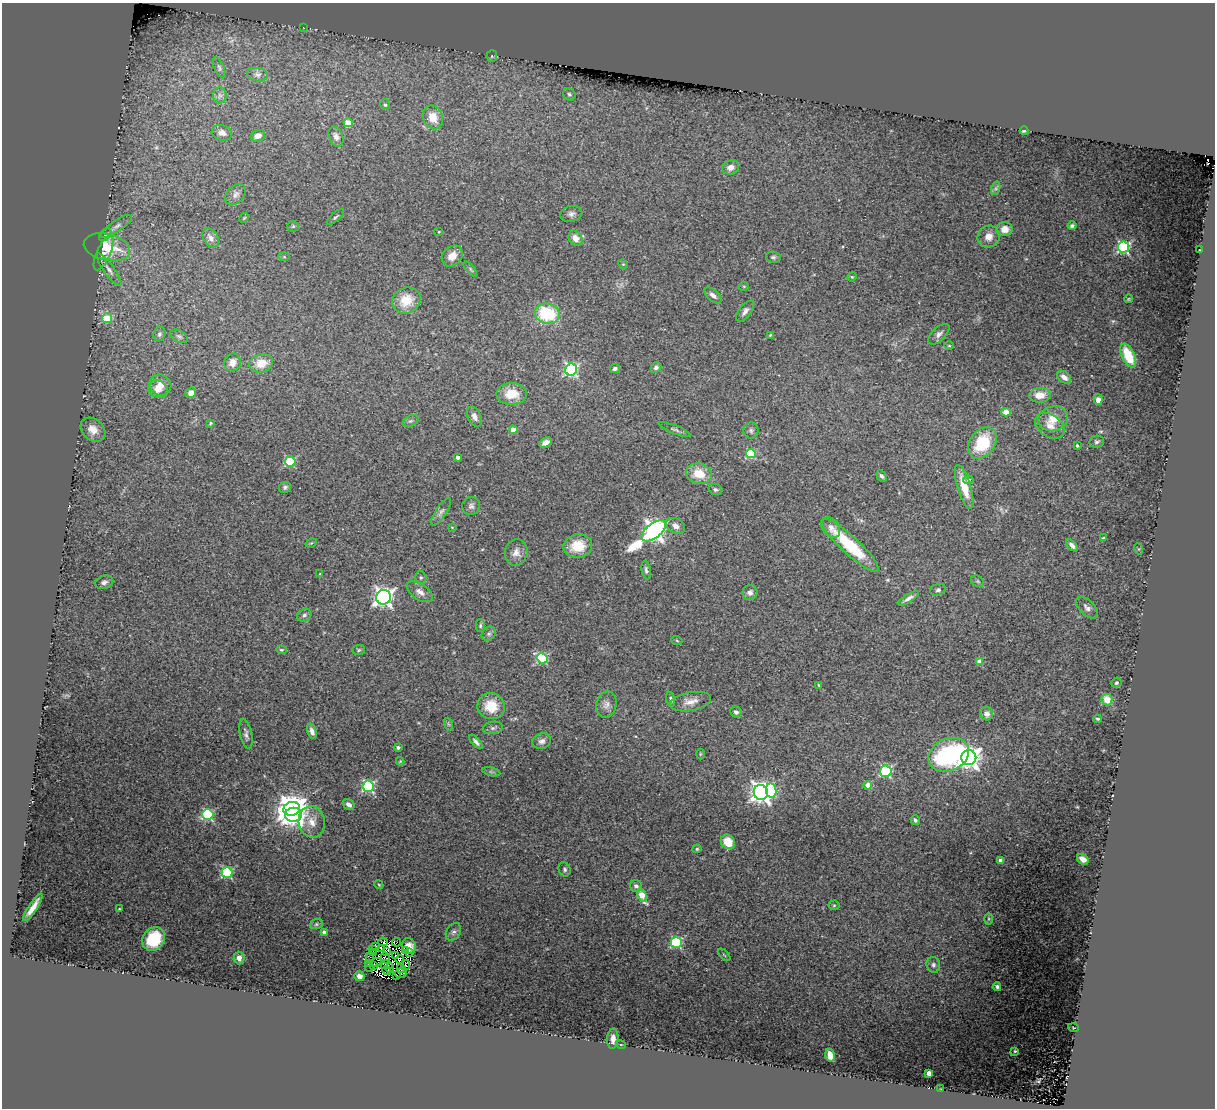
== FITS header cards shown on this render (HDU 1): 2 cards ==
NAXIS1  =                 1213
NAXIS2  =                 1106

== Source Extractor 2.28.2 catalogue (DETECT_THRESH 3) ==
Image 1213 x 1106 px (HDU 1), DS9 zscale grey, 1 PNG px = 1 image px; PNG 1217 x 1110 px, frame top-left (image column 1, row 1106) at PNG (2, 3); each listed source drawn as its Kron ellipse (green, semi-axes under 4 px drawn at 4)
Background 0.181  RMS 0.023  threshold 0.0686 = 3 sigma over >= 5 px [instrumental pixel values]
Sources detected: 221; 14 with non-positive FLUX_AUTO (blend fragments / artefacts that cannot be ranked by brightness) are neither listed nor drawn; the other 207 listed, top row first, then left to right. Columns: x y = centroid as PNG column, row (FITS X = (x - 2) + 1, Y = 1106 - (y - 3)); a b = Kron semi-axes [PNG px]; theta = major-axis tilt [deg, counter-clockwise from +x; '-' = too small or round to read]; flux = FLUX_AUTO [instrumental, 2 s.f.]
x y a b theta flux
303 27 3 2 - 28
492 56 6 5 - 2.6
219 68 11 4 -67 4
257 75 10 6 -11 5.7
569 94 6 5 - 3.1
220 95 8 7 - 5.1
385 105 5 5 - 2.7
433 117 12 9 -66 25
348 123 4 4 - 39
1024 131 4 3 - 3.4
222 133 10 7 -16 9.3
258 136 7 5 17 9.1
336 137 10 6 -67 6.6
731 167 9 7 15 10
996 188 7 4 72 3.1
235 194 12 8 46 7.8
571 214 11 8 13 6.3
335 217 11 3 42 2.6
244 218 5 4 - 1.5
116 226 18 5 34 7.3
293 226 5 5 - 2.1
1072 226 4 3 - 3.6
1005 229 8 7 - 16
439 232 3 2 - 1
105 235 7 5 49 3.4
989 237 11 10 - 15
211 238 10 7 -54 8.4
575 238 8 6 -55 11
107 247 23 13 -13 58
1123 247 5 5 - 220
1199 250 4 2 - 1.1
103 253 18 7 66 9.5
452 256 11 9 45 16
284 257 6 4 -1 2
773 257 7 5 -6 3.1
623 264 5 4 - 1.5
470 269 9 3 -50 2.4
109 270 19 5 -54 8
852 277 5 4 - 1.7
744 286 5 3 - 1.3
713 295 10 5 -41 7.7
1128 299 4 3 - 1.6
406 300 14 12 25 35
745 311 12 6 51 6.8
547 314 12 10 -13 98
107 318 5 4 - 56
159 334 7 6 - 3.5
939 334 13 6 44 7.2
770 335 4 3 - 1.5
179 336 9 6 -29 3.9
949 346 5 3 - 1.5
1128 356 13 6 -64 45
233 363 9 8 - 14
261 363 12 9 14 26
656 367 6 4 43 4.3
615 368 5 4 - 4.5
571 369 6 6 - 240
1064 377 8 5 -39 11
160 385 11 10 - 17
158 389 10 8 -15 14
191 393 5 5 - 9.9
512 394 15 11 0 33
1040 395 11 7 3 22
1098 400 5 4 - 10
1006 412 4 4 - 38
474 417 11 6 -64 7.6
1053 419 15 12 15 29
410 421 8 5 26 3.6
210 423 4 3 - 1.7
1050 426 16 11 -33 17
675 429 17 4 -21 4.4
93 430 14 10 -42 19
513 430 4 4 - 23
751 431 8 7 - 4.4
1097 442 7 6 - 3.5
545 443 7 4 31 7.6
982 443 17 12 54 78
1077 445 3 3 - 2.7
751 453 5 5 - 90
458 457 4 3 - 6.4
290 462 5 5 - 120
699 474 13 10 -13 35
881 476 6 4 -61 4.2
968 480 5 4 - 2.8
285 487 6 5 - 3.3
964 487 23 6 -73 32
715 490 7 5 -20 3.5
471 506 9 9 - 5.7
441 512 16 5 56 6.2
676 526 10 7 -29 7.5
452 527 4 3 - 1.4
831 528 11 8 -54 7.9
654 531 14 7 38 1100
1103 538 3 2 - 0.95
311 543 6 4 32 1.7
850 545 38 9 -43 98
1072 545 7 4 -45 5.7
578 546 14 12 11 41
1139 549 6 4 -71 1.3
516 552 13 11 82 12
646 570 9 4 -81 4.1
320 574 4 3 - 1.3
421 577 6 5 - 2.7
978 581 7 5 -36 2.4
104 582 9 6 17 6.1
938 590 8 5 20 3.6
420 592 15 7 -34 10
750 593 7 7 - 7.6
384 597 7 7 - 760
908 598 12 4 31 6.5
1087 608 14 7 -44 7.2
304 615 7 6 - 4.1
480 626 6 4 89 2.7
489 634 8 6 43 4.4
677 641 6 3 -20 1.6
281 650 5 4 - 2.1
359 650 6 5 - 2.6
542 658 5 5 - 150
980 662 4 4 - 28
1116 683 5 4 - 2.8
819 685 3 3 - 1.3
671 699 7 4 -77 2.9
1107 700 6 5 - 30
691 702 20 9 11 15
606 705 13 10 76 10
491 706 14 13 - 37
736 712 6 5 - 4.2
987 714 7 6 - 9.9
1098 719 4 3 - 2.2
448 724 7 4 -71 2.2
493 728 10 6 7 5
312 731 8 4 -70 7.7
246 734 15 6 -78 6.2
542 741 9 7 20 7.1
476 742 9 4 -48 5.1
398 747 3 3 - 2.6
700 754 5 3 - 1.5
949 755 21 16 25 220
969 758 7 7 - 1100
400 761 4 4 - 1.5
886 771 6 5 - 150
491 772 9 4 -13 2.9
868 785 4 4 - 22
368 786 6 5 - 220
771 791 7 5 -81 78
761 792 7 7 - 1000
349 805 6 5 - 5.8
292 809 8 7 - 2200
208 815 5 5 - 160
293 815 8 7 - 740
915 820 5 3 - 3.3
312 822 16 13 -77 19
728 842 8 6 -47 31
697 849 4 4 - 2.3
1083 859 6 4 -35 10
1001 861 4 4 - 15
565 869 7 6 - 3.5
227 873 5 5 - 140
379 885 5 3 - 1.5
636 886 6 6 - 4.8
642 895 7 4 -67 50
834 905 5 5 - 2.1
33 907 16 4 57 14
119 909 2 2 - 1.2
989 919 6 4 90 2.3
316 924 6 5 - 2.4
324 932 4 3 - 6.2
453 932 9 7 57 4.7
154 939 12 10 51 71
383 942 4 2 - 1.2
396 942 4 3 - 1.7
676 942 5 5 - 150
409 946 8 6 -69 5.6
376 947 3 3 - 4.4
381 948 4 2 - 3.3
373 949 3 2 - 7.7
406 950 4 2 - 0.82
387 951 4 3 - 0.75
373 952 3 2 - 1.7
410 952 2 2 - 0.78
724 955 7 2 -45 1.3
395 956 3 2 - 2.7
369 957 2 2 - 1
239 958 6 5 - 10
386 958 5 3 - 1.8
400 959 4 2 - 1.3
377 962 6 2 5 3.8
369 963 3 2 - 5.1
386 965 6 3 -14 5.3
406 965 5 3 - 6
933 965 8 6 -76 5.6
374 966 3 2 - 3.3
369 967 5 2 - 0.97
390 968 5 3 - 1.8
401 969 5 2 - 0.19
387 971 5 2 - 4
401 973 6 4 11 11
359 976 5 5 - 7.2
396 976 3 2 - 0.82
997 987 4 3 - 3.8
1073 1028 5 4 - 1.7
613 1039 10 5 87 10
621 1045 5 3 - 1.3
1015 1051 3 2 - 1.4
830 1055 6 4 -74 16
929 1073 4 4 - 21
941 1089 3 2 - 1.4
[14 non-positive-flux detections neither listed nor drawn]